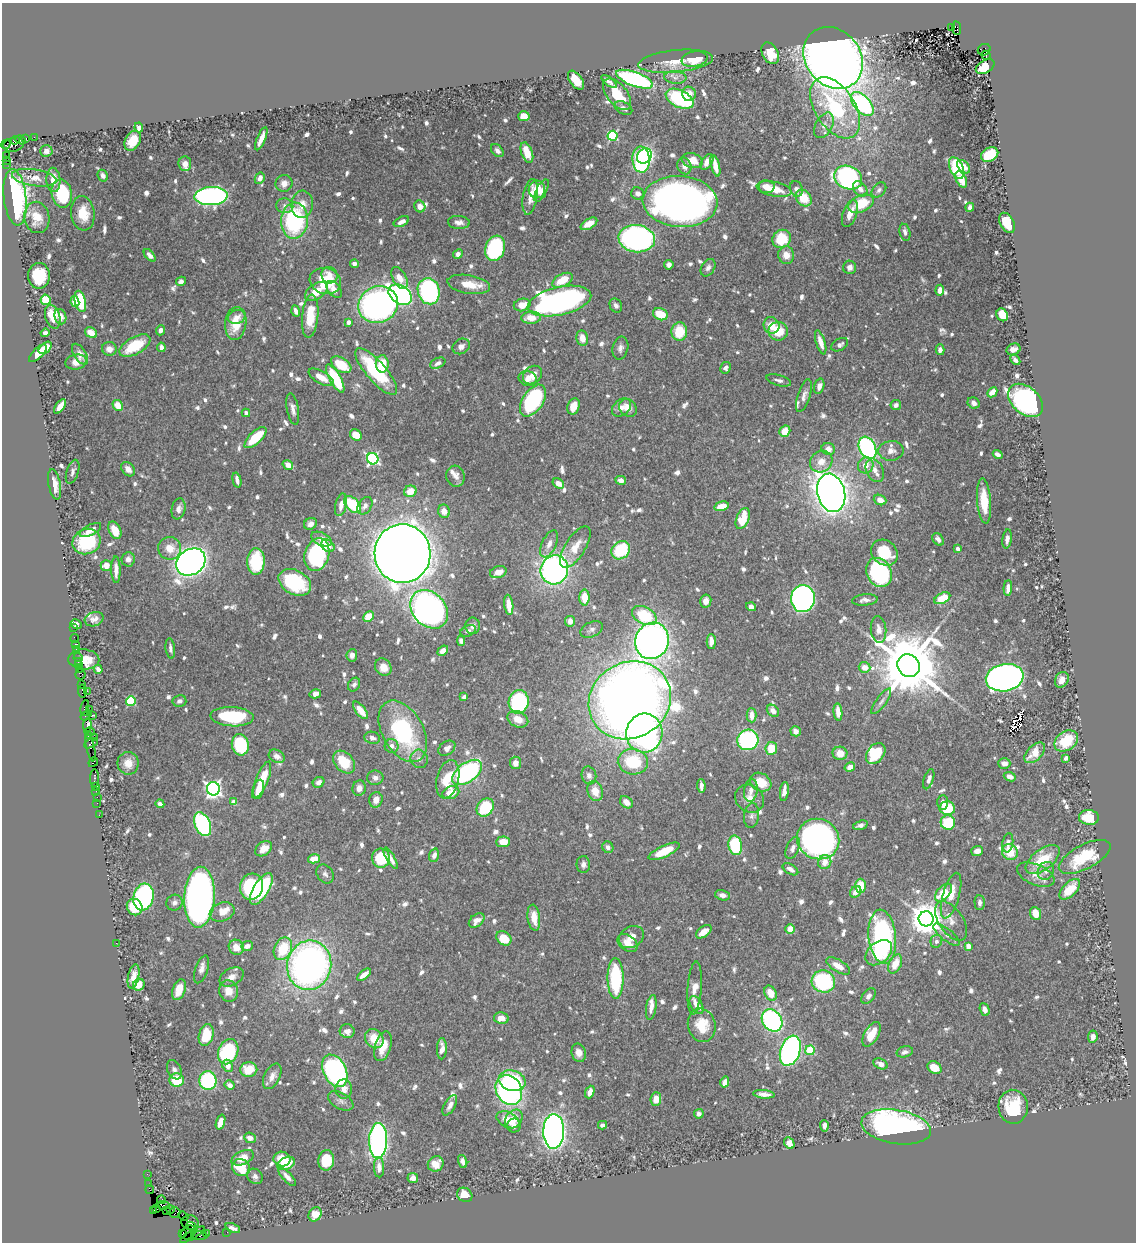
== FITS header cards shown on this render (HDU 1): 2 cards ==
NAXIS1  =                 1134
NAXIS2  =                 1240

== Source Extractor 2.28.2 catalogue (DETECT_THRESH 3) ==
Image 1134 x 1240 px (HDU 1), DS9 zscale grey, 1 PNG px = 1 image px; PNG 1138 x 1244 px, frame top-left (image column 1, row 1240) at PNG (2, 3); each listed source drawn as its Kron ellipse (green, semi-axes under 4 px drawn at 4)
Background 0.621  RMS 0.009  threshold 0.027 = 3 sigma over >= 5 px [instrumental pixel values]
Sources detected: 903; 1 with non-positive FLUX_AUTO (blend fragments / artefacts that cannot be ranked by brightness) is neither listed nor drawn; of the other 902, the 500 brightest by FLUX_AUTO listed and drawn (402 fainter detections omitted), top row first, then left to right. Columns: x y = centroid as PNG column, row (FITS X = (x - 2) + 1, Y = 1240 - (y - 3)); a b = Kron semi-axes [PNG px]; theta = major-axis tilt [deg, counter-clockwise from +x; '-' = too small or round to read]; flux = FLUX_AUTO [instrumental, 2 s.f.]
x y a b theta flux
951 27 2 2 - 30
957 28 7 4 -81 300
984 50 7 5 26 390
770 53 11 8 -61 11
986 55 4 4 - 39
833 58 33 27 -50 910
694 59 13 7 10 15
676 61 37 11 6 12
985 67 10 6 29 19
675 77 11 6 -4 2.9
635 79 19 7 -20 130
576 80 11 6 -54 12
609 81 9 4 -37 2.4
617 94 18 10 -51 18
689 94 7 7 - 6
680 99 15 8 -26 59
862 104 14 8 -48 100
623 108 9 6 -28 2.6
835 108 34 20 -57 60
524 116 5 5 - 9.3
824 125 14 8 62 3.9
139 127 5 4 - 3.9
613 136 5 5 - 62
34 137 2 2 - 10
26 139 3 3 - 78
261 139 12 4 67 5.1
15 140 4 3 - 85
21 140 5 3 - 72
133 141 10 7 60 11
6 144 5 2 - 34
13 145 10 7 14 520
46 151 6 5 - 2.7
497 151 7 5 -47 2.5
527 153 11 5 -70 11
990 155 9 6 27 20
6 156 3 2 - 18
644 156 8 7 - 70
641 160 13 8 -87 130
7 161 3 2 - 44
692 161 10 7 -16 7.9
707 162 9 5 57 4.7
7 164 3 2 - 6.3
185 164 7 6 - 3.5
684 166 8 7 - 4.5
715 166 11 4 -75 7.9
964 167 8 5 -48 4.3
956 168 11 6 -65 37
103 176 6 5 - 2.5
848 177 14 11 -25 150
34 178 22 8 -8 7.1
260 178 6 4 60 3.3
961 179 9 5 -65 7.2
53 180 12 7 -87 7.9
284 183 8 8 - 3.8
767 187 8 6 -8 5.6
537 189 9 8 - 13
774 189 18 7 -11 12
796 189 8 6 -72 2.4
860 189 8 6 -51 4.1
879 190 9 6 48 2.2
541 191 12 5 63 3.7
62 193 14 10 -79 41
638 193 6 6 - 3.2
211 196 16 9 3 180
15 197 28 11 -84 100
530 197 18 7 80 5.5
804 198 9 7 -50 15
680 201 37 25 -4 440
302 204 13 11 83 6.3
861 204 13 8 23 24
285 206 8 7 - 2.7
420 206 6 5 - 3.9
970 207 5 4 - 2.7
83 213 17 12 -83 15
850 214 14 7 71 7.4
37 217 16 12 -80 10
294 221 18 13 86 71
401 222 8 4 26 3.3
459 222 11 6 -4 3.2
1007 223 11 7 -60 16
589 224 9 5 32 7
905 232 8 5 -77 2.4
637 239 18 13 -8 190
782 239 9 8 - 24
495 248 13 9 72 76
458 254 5 4 - 2.4
150 255 7 4 -47 3.2
786 255 9 8 - 6.2
354 264 4 4 - 2.7
669 265 5 5 - 2.2
850 267 6 6 - 2.7
708 268 9 6 57 2.6
329 275 8 8 - 4.4
39 276 13 11 89 22
400 278 12 6 -60 7.1
562 280 11 6 28 14
181 281 5 4 - 3.1
325 281 16 13 -15 23
469 284 21 9 -9 11
334 289 9 6 -51 4.2
940 290 5 4 - 4.6
316 291 12 7 33 11
429 291 13 11 -74 130
400 295 13 9 -34 220
46 300 5 5 - 23
80 301 11 5 -78 36
559 301 32 14 12 240
75 302 5 4 - 6.6
378 305 20 18 24 280
522 305 8 6 13 7.5
616 306 7 6 - 2.3
296 311 5 4 - 2.8
660 314 8 6 -22 13
1002 315 7 5 -59 16
310 316 21 8 85 17
53 317 12 7 -73 12
60 317 8 6 -73 3.6
237 317 9 7 16 4.7
531 318 10 6 2 9.4
348 322 4 3 - 2.7
236 323 16 10 83 14
771 325 8 8 - 8.1
160 330 5 4 - 3.2
778 331 9 9 - 14
679 332 9 7 86 18
45 333 5 4 - 2.5
91 333 6 5 - 6.5
582 338 8 5 -79 6.5
821 342 12 4 -73 5.9
840 345 9 6 30 2.4
135 346 17 8 30 23
461 346 9 7 31 3.1
161 347 4 4 - 3
45 348 8 5 42 8.1
620 348 11 7 75 2.8
109 349 7 7 - 4.2
1013 349 7 5 23 3.3
940 350 5 4 - 2.5
38 353 11 5 44 9.8
80 354 12 6 -57 3.8
1015 360 6 4 -47 2.4
76 362 10 7 12 5.3
438 363 8 5 26 2.2
382 364 8 6 89 15
341 365 11 6 -33 19
726 368 6 5 - 2.2
376 372 30 9 -49 52
532 375 10 8 39 5.5
321 377 14 6 -30 8
335 379 16 5 -61 40
528 379 9 7 -14 4.9
779 380 13 5 -16 2.5
819 386 8 5 74 3.4
992 392 6 4 45 7
804 396 17 6 72 3.5
1025 400 20 13 -42 200
533 401 18 10 56 84
974 403 6 5 - 2.9
896 405 5 5 - 2.2
60 406 8 4 55 7.8
118 406 6 5 - 8.8
574 406 8 6 73 8.4
622 407 11 7 40 4.8
628 408 10 8 -45 5.5
293 409 16 6 -80 3.5
246 413 4 3 - 2.2
785 431 6 5 - 11
356 435 6 5 - 11
255 438 14 6 43 20
867 448 12 8 -63 130
828 449 7 6 - 4
891 451 12 10 4 4.6
998 454 5 4 - 2.9
373 459 6 5 - 120
821 462 12 10 37 7.1
288 465 5 4 - 8.7
866 465 8 7 - 6
128 469 8 6 -49 4
875 470 12 8 -65 4.8
73 472 12 6 72 2.3
455 476 10 9 - 4.2
237 480 7 3 -76 2.9
621 480 5 4 - 3.4
558 483 6 4 -33 5.6
55 484 15 6 -79 6.6
410 491 6 5 - 10
831 493 19 13 -75 790
880 500 6 5 - 5.8
984 501 22 7 -85 17
352 504 10 6 -44 29
341 505 11 5 77 4.6
365 506 9 6 56 3.4
722 506 7 4 12 9.1
178 509 10 7 78 3.5
444 511 6 6 - 5
743 519 11 6 68 21
310 524 7 5 30 2.9
90 530 12 5 28 4.7
115 530 9 6 -66 10
321 539 11 6 -25 5.1
938 539 7 5 -50 2.8
1007 539 9 4 83 3.1
87 542 14 12 23 35
549 544 14 7 65 5
328 546 7 5 -38 5.4
575 547 23 10 58 11
170 548 11 11 - 8.2
958 549 4 4 - 2.2
621 550 10 8 43 34
884 553 14 12 -38 21
402 554 29 28 - 1700
317 555 17 12 73 79
128 559 7 6 - 2.7
256 561 13 9 88 37
191 562 16 12 37 660
106 565 5 5 - 7
116 570 13 4 -88 5
554 570 15 13 65 210
498 572 8 6 18 6
879 572 15 12 -65 69
295 582 17 12 -28 44
1008 588 8 4 87 3.5
584 597 8 5 -89 12
942 598 8 5 28 16
803 599 13 12 - 260
865 600 13 5 6 3.1
706 601 6 5 - 4.6
509 605 10 4 -82 7.8
751 607 5 4 - 3.2
429 609 21 16 -47 350
644 616 13 8 -27 30
368 617 5 5 - 13
94 619 9 7 16 3.3
570 621 5 5 - 4.5
76 624 6 4 -29 2.2
473 626 8 7 - 2.9
73 628 2 2 - 8.3
592 629 12 7 25 2.4
879 629 13 7 -84 4.6
468 631 8 5 26 2.2
75 639 4 2 - 21
461 641 5 4 - 2.5
652 641 18 16 68 430
711 641 7 4 -88 5.7
76 645 4 2 - 19
170 649 10 4 -83 2.2
76 650 3 3 - 63
443 651 6 4 41 4.9
352 655 6 5 - 2.8
78 658 4 2 - 22
84 659 15 10 -2 10
78 662 3 2 - 29
78 665 3 2 - 54
908 666 12 10 -53 7000
383 667 9 7 -52 6.8
865 667 6 5 - 6.4
79 669 3 2 - 29
98 669 4 4 - 2.8
81 674 5 5 - 120
1005 678 19 13 11 400
1062 680 8 6 61 5.1
81 685 3 2 - 37
354 685 7 5 57 2.4
82 691 6 3 -82 68
87 691 2 2 - 27
315 694 6 4 13 3.5
464 697 4 3 - 2.2
630 700 42 37 31 870
131 701 5 4 - 43
179 701 7 5 12 2.3
881 701 15 5 54 2.3
519 702 12 10 78 75
85 708 8 3 81 130
89 710 2 2 - 17
361 710 10 5 -52 9.4
773 711 7 5 -44 2.9
838 712 9 4 -83 5.7
86 715 6 4 39 87
93 715 2 2 - 14
751 715 7 5 -89 6.2
232 717 21 9 -3 45
518 719 11 7 -25 8.2
87 725 7 4 86 220
403 731 33 20 -61 69
796 731 5 5 - 3.2
89 732 5 3 - 100
644 733 19 18 - 200
88 736 3 3 - 39
94 737 2 2 - 16
372 738 8 6 -16 2.5
748 740 10 10 - 97
1066 741 13 9 35 20
91 743 7 3 27 130
240 745 10 8 -78 44
392 746 7 7 - 3.3
90 748 13 3 -78 28
447 748 9 6 36 3.5
771 748 6 6 - 15
840 753 7 6 - 7.4
876 753 11 8 52 34
1035 753 12 7 45 10
277 756 8 6 -29 3
1066 758 4 4 - 2.6
419 759 9 8 - 3.1
93 762 5 3 - 60
344 762 13 9 -47 17
633 762 15 12 -6 29
128 763 11 10 - 6.2
515 763 6 5 - 4.5
1004 763 6 5 - 3.3
850 767 5 4 - 4.7
467 772 17 9 36 98
589 775 9 7 -75 2.8
1010 777 6 4 -22 4.1
94 778 9 3 -90 100
375 778 8 7 - 2.8
448 779 19 11 77 20
929 779 10 5 71 2.7
262 780 19 6 68 16
319 782 6 5 - 2.7
761 782 11 8 -31 13
95 786 3 3 - 71
701 786 7 3 -88 3
359 788 7 6 - 4.5
213 789 7 6 - 220
258 789 10 5 72 7.4
751 790 11 7 82 3.7
96 791 2 2 - 30
595 791 10 7 -71 8.3
784 791 9 4 82 4
451 793 8 6 22 10
97 797 2 2 - 18
750 799 15 13 -39 7.3
376 800 8 6 72 5.4
234 802 4 4 - 8.7
626 802 7 5 -42 3.9
943 802 7 5 88 3.2
97 803 2 2 - 24
160 804 4 4 - 2.6
485 807 10 8 51 31
947 808 7 7 - 23
99 815 2 2 - 14
752 815 12 7 83 2.8
1089 817 10 7 -4 21
948 823 7 7 - 28
203 824 12 7 -66 100
860 825 7 4 17 2.4
818 839 21 20 - 320
503 842 7 5 4 8.9
1008 843 10 5 80 3.3
735 845 10 6 -81 36
608 847 6 5 - 2.9
793 848 11 6 68 2.8
263 849 9 6 39 6.5
664 851 17 5 25 14
977 851 6 5 - 3.6
1010 852 8 7 - 13
434 855 7 5 71 3.4
1085 857 28 12 27 30
381 858 9 9 - 26
391 858 12 4 -60 4
314 859 6 4 16 8.6
1043 860 20 10 37 20
825 862 7 6 - 6.1
583 864 8 6 -89 3
790 869 8 5 -32 3.2
1046 871 9 8 - 3
325 874 10 7 -55 2.3
1036 875 20 10 -23 6.8
860 886 7 5 90 13
251 887 13 11 74 72
261 889 18 7 59 40
1070 889 13 7 45 11
856 892 6 5 - 4.8
943 893 11 6 48 21
723 895 7 5 -14 2.9
951 896 23 8 74 11
143 897 13 10 75 99
199 897 30 15 87 410
174 903 8 7 - 2.7
980 903 7 5 -87 2.4
135 907 8 7 - 24
222 912 13 9 20 7.5
1035 913 7 5 -68 7.4
534 918 13 6 -82 8.8
926 919 7 7 - 1400
477 920 9 6 39 5.2
951 921 22 12 -56 8.2
790 929 5 5 - 7.7
704 932 9 5 36 6.1
947 935 16 6 -38 3.5
631 937 13 10 32 5.1
882 937 27 13 -84 110
504 938 8 6 -41 14
936 941 6 6 - 2.5
116 943 2 2 - 5.6
627 943 11 7 -37 5.7
247 946 6 5 - 3.2
968 946 4 4 - 7.9
236 947 8 7 - 6.3
283 949 12 8 65 23
879 953 15 10 41 19
895 964 10 6 65 9.6
309 965 25 22 78 270
838 966 13 6 -31 7.6
201 969 14 6 71 3.5
364 975 8 4 39 5
133 976 12 5 78 5.3
231 977 13 8 29 5
616 978 20 8 -89 51
823 981 12 11 - 62
139 985 6 5 - 5.7
695 988 27 7 86 7.1
179 990 11 6 70 8.8
228 991 11 9 -73 7.2
770 993 8 5 -63 11
869 996 9 5 51 2.4
696 1005 10 5 -58 3.5
651 1007 12 5 81 3.9
985 1009 6 4 -67 4.3
501 1018 7 5 -10 5.1
772 1020 12 9 -55 120
702 1025 17 14 -75 16
347 1031 7 7 - 3.8
872 1034 13 7 59 13
206 1035 11 7 75 22
1093 1037 6 4 81 3.1
374 1039 10 8 -52 11
383 1046 15 8 73 9.8
442 1049 10 5 88 5.4
810 1050 5 4 - 31
790 1051 15 9 71 180
228 1052 13 9 66 59
905 1052 8 5 15 2.4
579 1053 9 7 -75 4.7
881 1064 7 5 -26 3.3
228 1066 6 5 - 4.8
934 1068 7 6 - 9.6
174 1070 10 6 -64 2.3
249 1070 8 7 - 12
335 1071 17 11 -63 220
272 1076 13 8 62 4.6
177 1080 7 7 - 21
208 1080 9 8 - 61
512 1081 13 10 -15 42
725 1082 6 4 75 3.3
230 1085 5 4 - 3.4
344 1089 9 8 - 4.8
509 1090 16 12 -61 160
590 1092 6 4 67 4.8
764 1094 11 4 -5 4.1
656 1099 7 5 86 6.3
341 1101 14 8 -29 3.2
450 1105 11 5 60 3.5
1013 1107 17 14 -86 24
699 1114 5 4 - 2.5
514 1119 10 8 53 8.5
508 1120 12 7 -25 9.1
221 1122 7 4 72 6.2
514 1125 7 7 - 2.8
602 1125 4 4 - 2.4
824 1126 6 4 -85 2.7
896 1127 35 17 -9 220
554 1131 17 10 88 540
250 1138 6 5 - 3.1
378 1141 17 9 88 200
789 1143 6 5 - 4.8
243 1158 12 6 23 8.6
282 1159 8 7 - 9.2
326 1160 10 8 86 16
463 1161 6 4 -71 2.7
286 1163 9 6 23 16
436 1164 8 7 - 7.4
241 1167 9 8 - 18
379 1167 10 5 -88 3.8
147 1174 2 2 - 15
255 1176 8 7 - 2.2
287 1177 12 4 -47 3.8
413 1178 5 5 - 3.5
149 1184 2 2 - 9.7
150 1189 4 2 - 33
465 1195 8 6 -35 7.7
161 1200 4 3 - 40
163 1205 6 4 -8 550
157 1209 3 3 - 97
170 1209 4 3 - 55
154 1211 4 3 - 130
166 1211 2 2 - 13
175 1212 5 5 - 36
315 1214 7 6 - 6.1
183 1216 6 2 -44 28
190 1223 8 7 - 260
192 1227 6 3 -40 550
233 1228 8 3 -24 2.6
188 1232 8 6 38 280
227 1232 2 2 - 9.7
183 1233 3 3 - 120
206 1233 3 2 - 39
192 1235 14 3 32 63
200 1236 8 4 -1 95
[402 fainter detections neither listed nor drawn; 1 non-positive-flux detection neither listed nor drawn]